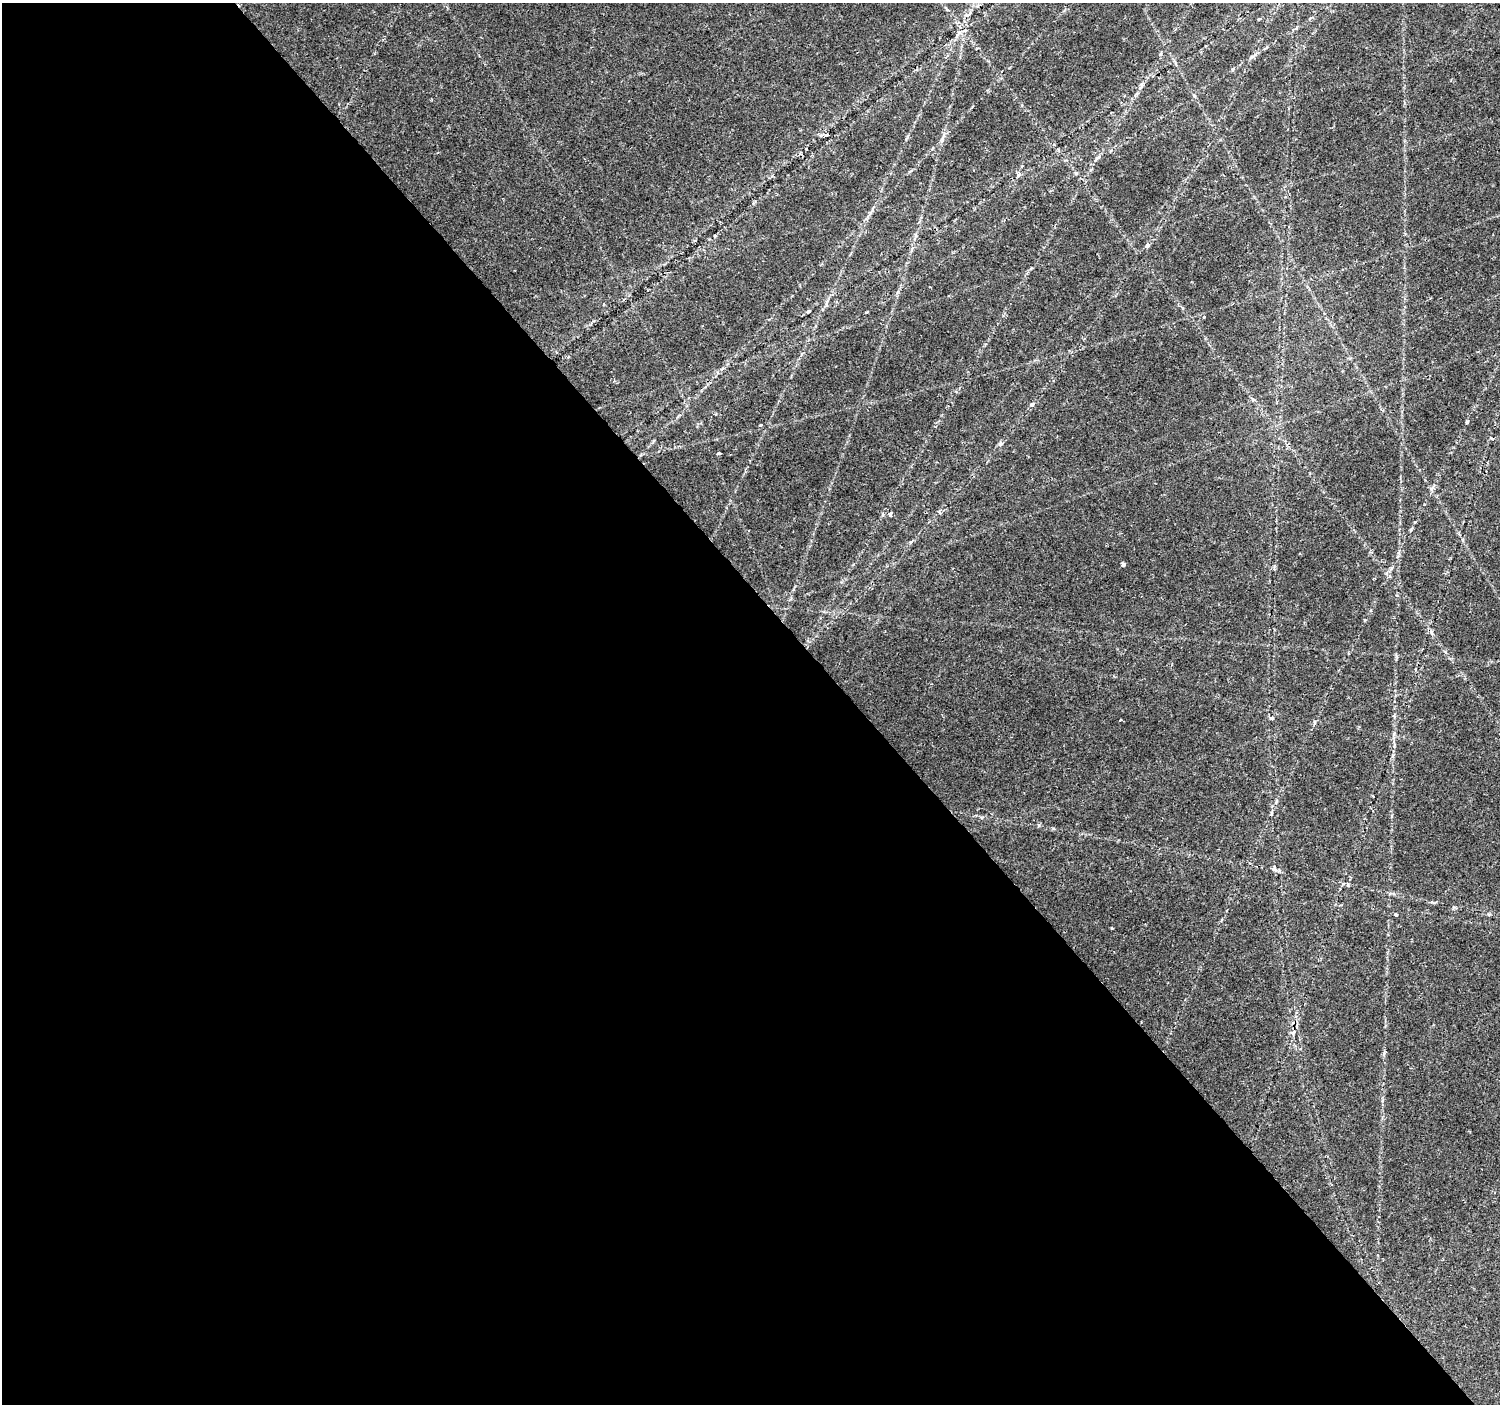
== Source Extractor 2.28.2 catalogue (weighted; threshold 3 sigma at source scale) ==
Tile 9 of 4 x 4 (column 1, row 3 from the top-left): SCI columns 8-1505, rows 1606-3007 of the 6001 x 5954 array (HDU 1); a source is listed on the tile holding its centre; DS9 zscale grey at full resolution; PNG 1502 x 1406 px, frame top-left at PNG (2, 3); no overlay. Shown black and unused: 57% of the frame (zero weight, under 2 of 3 exposures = <1% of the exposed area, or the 3 px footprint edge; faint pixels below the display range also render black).
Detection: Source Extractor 2.28.2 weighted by HDU 2 'WHT'; one run over the whole footprint, this tile lists its part. Background 0.0351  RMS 0.0034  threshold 0.0151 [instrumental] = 3 sigma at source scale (4.5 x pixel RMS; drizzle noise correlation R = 1.50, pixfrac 1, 0.0396/0.0396 arcsec/px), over >= 5 px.
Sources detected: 26; all 26 listed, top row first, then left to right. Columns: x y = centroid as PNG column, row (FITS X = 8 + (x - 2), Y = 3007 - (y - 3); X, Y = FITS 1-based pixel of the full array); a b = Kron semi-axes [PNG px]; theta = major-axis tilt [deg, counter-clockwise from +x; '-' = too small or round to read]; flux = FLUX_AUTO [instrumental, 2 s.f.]
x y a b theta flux
1258 19 3 3 - 0.34
959 33 7 4 20 0.75
1161 53 5 3 - 0.37
826 135 5 3 - 1.3
942 139 8 5 72 0.94
1019 174 7 5 48 0.76
1147 245 6 5 - 0.87
1032 404 6 5 - 1
1467 422 4 4 - 0.42
760 425 3 3 - 1.1
1492 439 5 4 - 0.6
1000 443 6 5 - 0.79
719 453 4 4 - 0.41
1431 489 7 4 70 0.72
889 514 4 3 - 16
1123 565 4 3 - 2.8
1432 632 8 4 -81 0.66
1271 718 4 3 - 0.99
1120 720 3 2 - 0.47
1315 722 6 4 71 0.44
1271 813 6 4 71 0.41
1274 869 7 5 -45 0.69
1396 914 3 3 - 0.89
1112 928 3 3 - 0.3
1293 1032 9 5 51 1.1
1384 1053 6 4 72 0.55
Unlisted compact peaks at least as high as the median listed source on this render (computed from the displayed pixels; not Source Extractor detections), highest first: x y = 1348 885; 1039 825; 1097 158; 1411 529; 1365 620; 802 354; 1415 522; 1396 656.